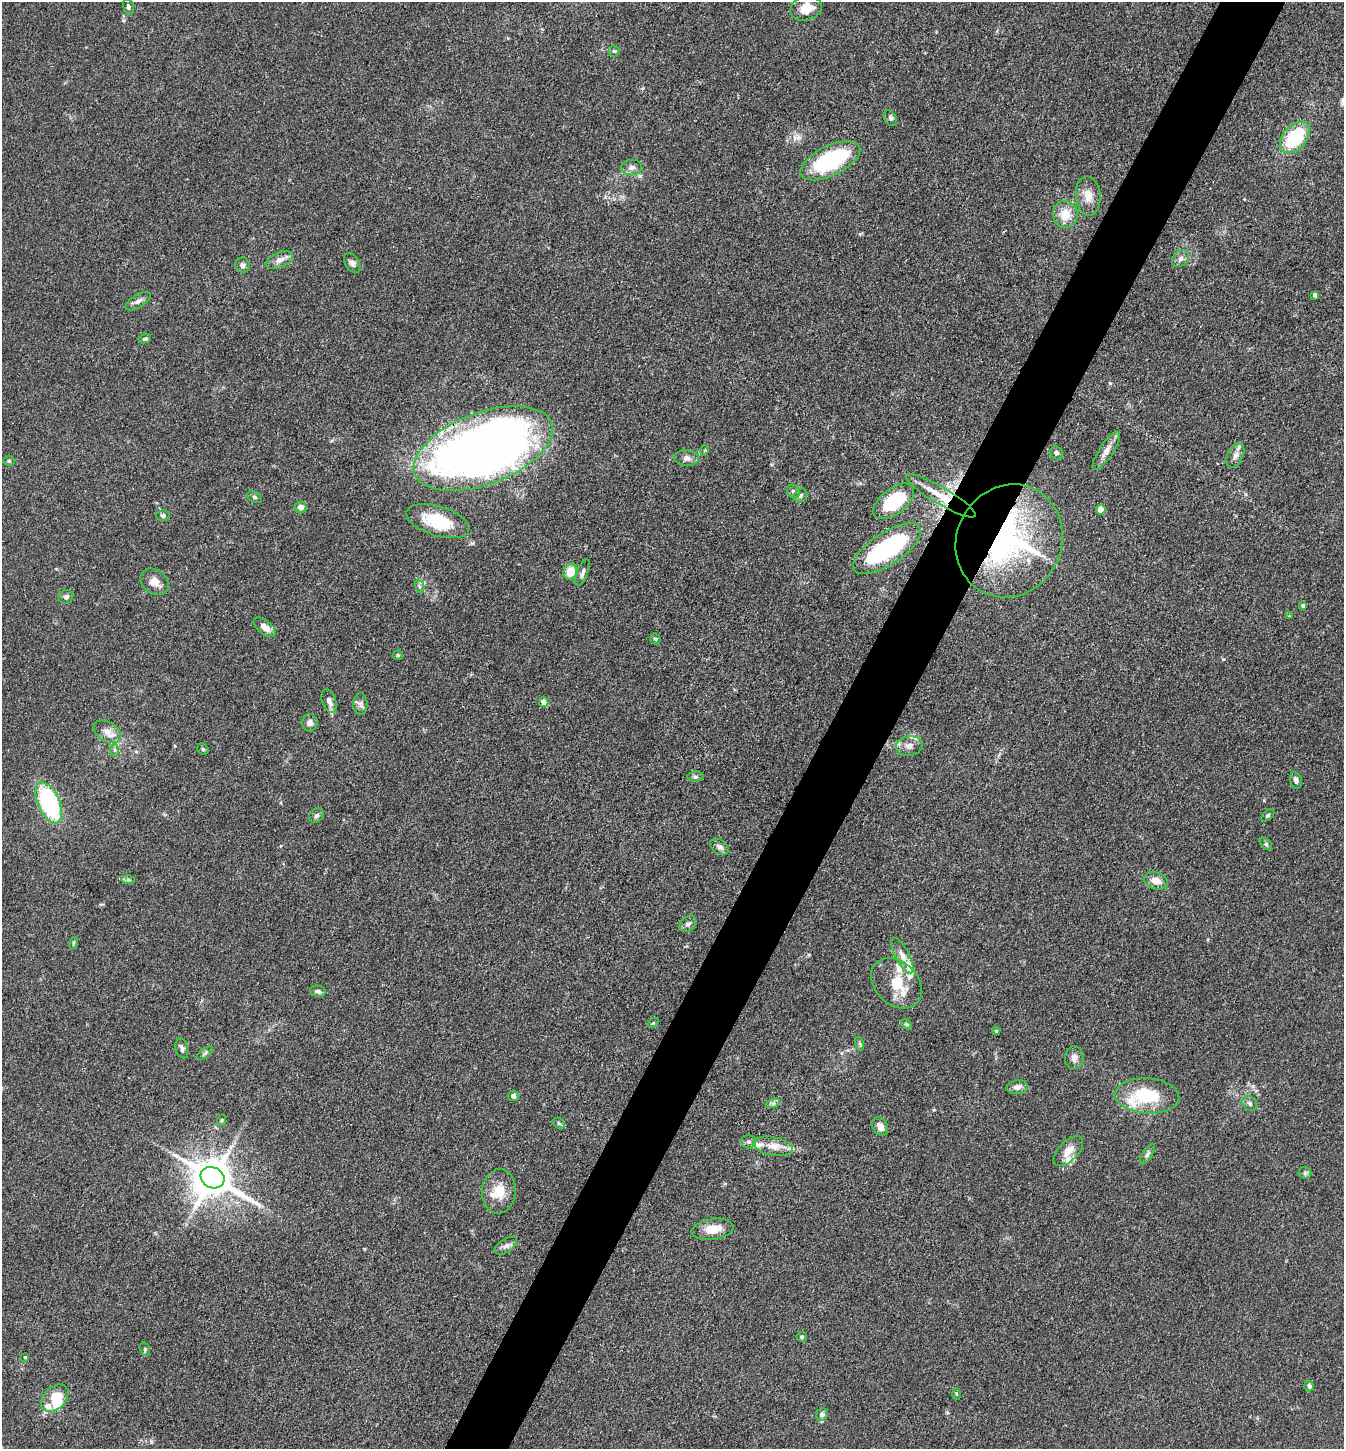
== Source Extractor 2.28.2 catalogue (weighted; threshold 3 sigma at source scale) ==
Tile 10 of 4 x 4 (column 2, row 3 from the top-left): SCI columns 1629-2970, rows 1450-2896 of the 5802 x 5793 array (HDU 1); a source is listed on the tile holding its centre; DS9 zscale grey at full resolution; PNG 1346 x 1451 px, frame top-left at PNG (2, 2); each listed source drawn as its Kron ellipse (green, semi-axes under 4 px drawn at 4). Shown black and unused: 5% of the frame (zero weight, under 3 of 4 exposures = <1% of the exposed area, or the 3 px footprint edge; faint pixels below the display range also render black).
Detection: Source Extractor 2.28.2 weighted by HDU 2 'WHT'; one run over the whole footprint, this tile lists its part. Background 0.103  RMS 0.0062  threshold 0.0277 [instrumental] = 3 sigma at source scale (4.5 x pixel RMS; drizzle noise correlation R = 1.50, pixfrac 1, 0.05/0.05 arcsec/px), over >= 5 px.
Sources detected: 108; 2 inside a brighter object's white glare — neither listed nor drawn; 9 inside a brighter listed object's ellipse — not listed separately; the other 97 listed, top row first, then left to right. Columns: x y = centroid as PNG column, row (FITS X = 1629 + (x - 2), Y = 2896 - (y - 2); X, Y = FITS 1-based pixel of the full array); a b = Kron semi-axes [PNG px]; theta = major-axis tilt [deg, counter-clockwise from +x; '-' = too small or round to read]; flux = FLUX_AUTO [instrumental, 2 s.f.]
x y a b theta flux
128 7 7 5 -75 1.5
806 8 16 12 16 10
614 51 5 5 - 1
890 118 8 6 -61 1.5
1295 138 18 12 49 36
830 161 32 15 26 60
632 167 10 8 5 2.8
1088 196 19 12 -85 7.6
1065 214 13 12 - 9.9
1180 259 9 7 46 2.4
279 260 14 7 23 4
352 263 11 6 -57 2.3
242 265 7 7 - 2.2
1315 295 4 3 - 1.4
138 301 14 6 31 2.7
145 339 6 4 24 1
483 449 73 36 21 640
705 450 5 3 - 0.53
1106 451 22 7 57 5.2
1056 453 7 6 - 1.9
1235 455 13 7 63 3.3
686 458 12 7 -4 2.9
9 461 5 5 - 0.85
793 491 7 6 - 1.6
800 495 7 6 - 1.4
941 496 40 8 -31 16
254 497 8 5 -27 1.1
894 501 24 12 38 33
300 507 6 5 - 3.7
1101 510 5 5 - 7.2
163 516 6 5 - 1.5
438 521 32 15 -17 25
1009 541 58 52 62 130
887 549 39 16 33 79
570 571 8 6 69 11
583 573 14 5 68 2.5
154 582 15 12 -37 5.9
419 586 7 4 -71 1.2
66 597 7 6 - 2
1303 606 4 3 - 1.5
1289 616 4 3 - 0.46
265 627 13 6 -39 4.8
655 639 6 4 -45 0.86
398 655 5 5 - 0.74
329 701 12 7 -71 3.5
544 702 5 4 - 5.9
360 704 10 7 -90 2.4
310 723 8 8 - 2.7
107 732 15 9 -32 5.2
909 746 13 9 10 4.3
203 749 6 5 - 0.89
115 750 6 4 -90 1.1
695 777 8 5 5 1.2
1296 780 8 5 -75 2.6
49 803 22 11 -66 70
1268 815 7 4 41 1.1
316 816 8 6 44 1.6
1266 844 7 4 -45 1.1
719 847 10 7 -35 2.4
128 880 7 4 -1 1
1156 881 12 8 -16 5.8
688 924 9 7 38 2.3
73 943 6 4 71 0.77
902 956 19 7 -61 4.5
896 983 29 21 -45 18
318 991 8 5 -12 1.8
653 1023 6 3 35 0.76
906 1024 6 4 -42 0.94
996 1031 4 4 - 0.68
860 1044 7 4 -71 0.95
182 1048 10 6 -76 1.9
205 1053 9 4 35 1.4
1074 1058 11 9 88 3.6
1017 1087 11 7 9 2.9
513 1096 5 5 - 2.4
1147 1096 32 17 -4 31
773 1103 7 4 19 1.4
1250 1103 7 6 - 1.7
222 1120 6 3 71 0.62
559 1123 7 5 -32 1
880 1126 10 7 -61 4.1
748 1142 7 7 - 1.7
773 1146 20 9 -10 7.5
1068 1151 18 9 46 6.7
1148 1154 12 4 58 1.7
1305 1173 6 6 - 1.2
213 1178 12 10 -28 2000
499 1191 22 17 84 12
713 1229 21 10 8 9.9
506 1246 13 6 34 2.6
802 1337 5 5 - 1
145 1349 7 5 -73 1
25 1357 4 4 - 0.59
1309 1386 5 5 - 1.7
956 1394 5 3 - 0.65
55 1398 16 11 46 13
822 1414 6 5 - 2.2
Overlapping masked pixels (flux is a lower limit): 5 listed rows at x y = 483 449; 941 496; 1009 541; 887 549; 49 803